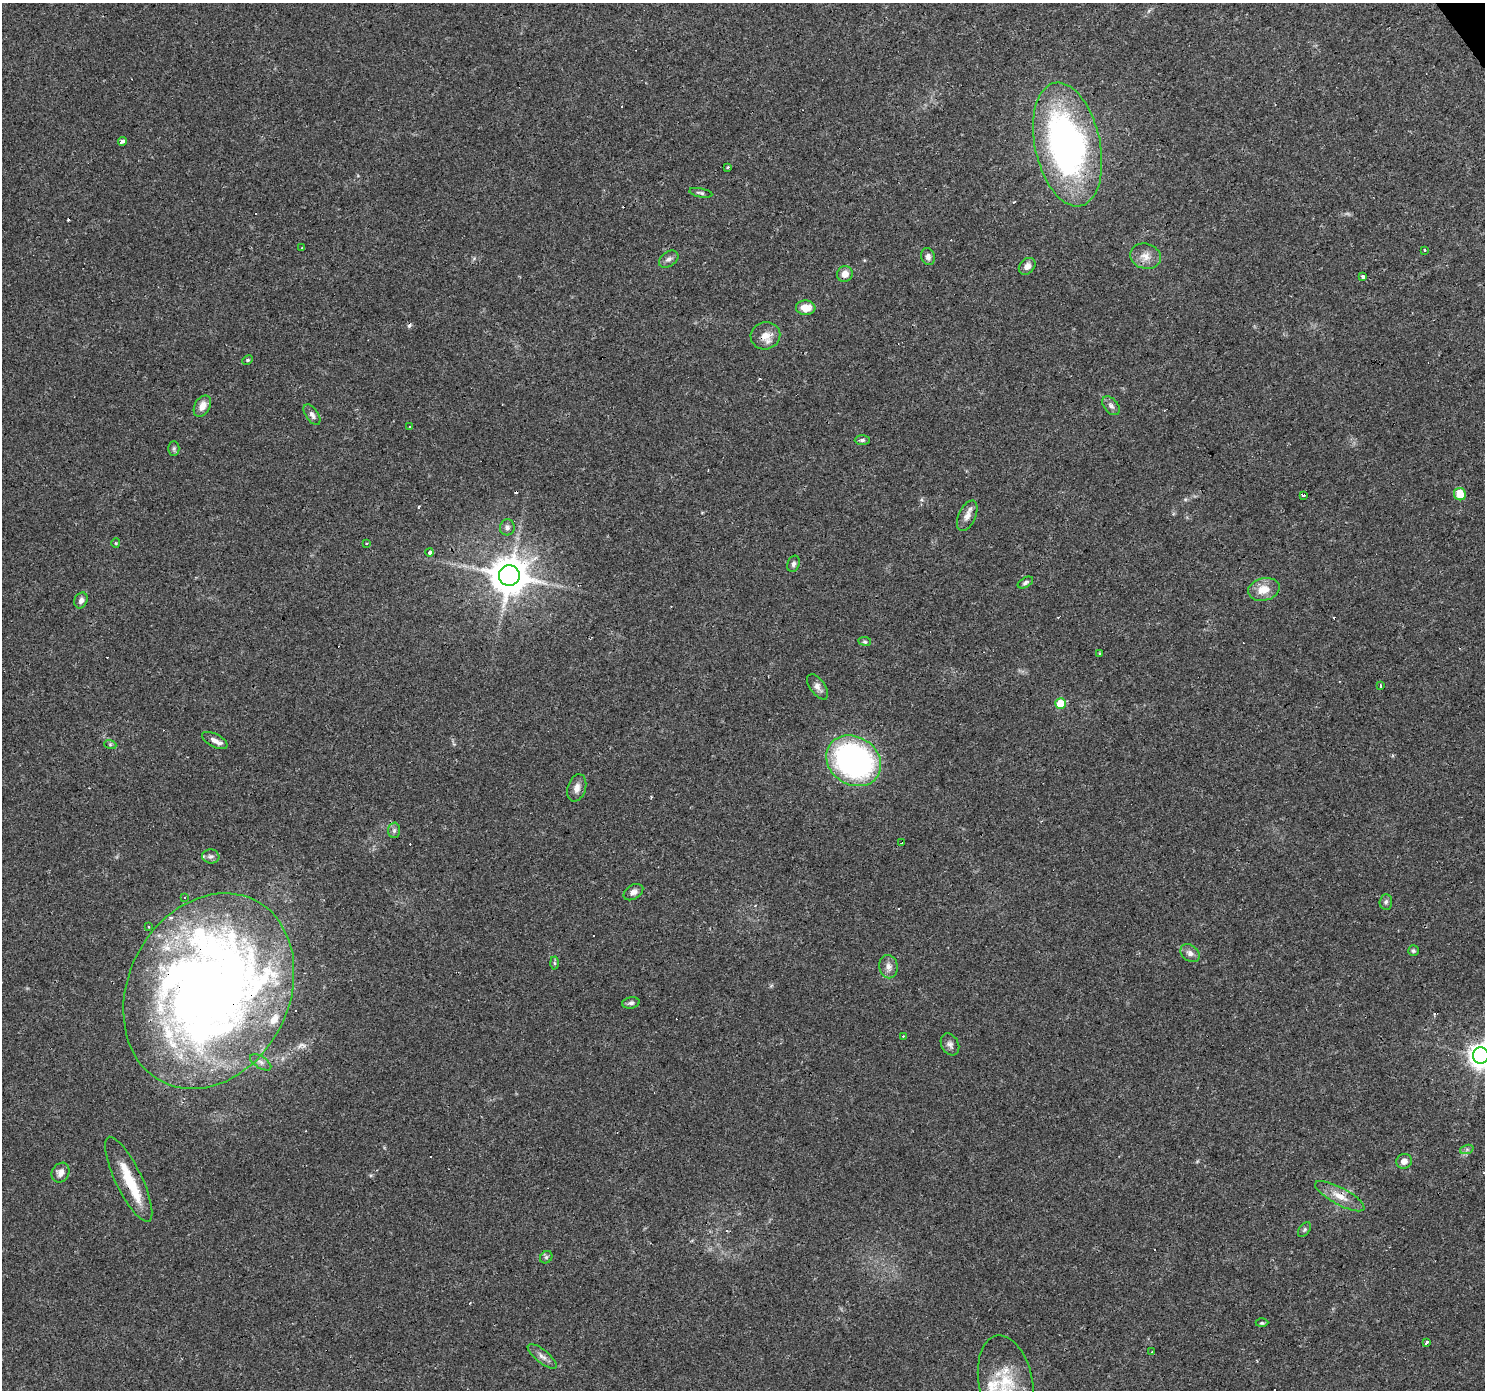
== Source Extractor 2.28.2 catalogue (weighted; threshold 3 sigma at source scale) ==
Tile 10 of 4 x 4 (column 2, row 3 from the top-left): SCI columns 1484-2966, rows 1574-2961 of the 5932 x 5858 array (HDU 1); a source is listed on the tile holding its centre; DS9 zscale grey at full resolution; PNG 1487 x 1392 px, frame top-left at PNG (2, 3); each listed source drawn as its Kron ellipse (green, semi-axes under 4 px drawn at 4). Shown black and unused: <1% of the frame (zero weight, under 3 of 4 exposures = <1% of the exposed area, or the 3 px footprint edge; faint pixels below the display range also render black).
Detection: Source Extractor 2.28.2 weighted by HDU 2 'WHT'; one run over the whole footprint, this tile lists its part. Background 0.0288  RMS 0.0033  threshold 0.0149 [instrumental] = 3 sigma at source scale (4.5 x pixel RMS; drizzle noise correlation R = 1.50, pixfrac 1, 0.0396/0.0396 arcsec/px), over >= 5 px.
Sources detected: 102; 2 inside a brighter object's white glare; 23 cosmic-ray / hot-pixel residue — neither listed nor drawn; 6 inside a brighter listed object's ellipse — not listed separately; the other 71 listed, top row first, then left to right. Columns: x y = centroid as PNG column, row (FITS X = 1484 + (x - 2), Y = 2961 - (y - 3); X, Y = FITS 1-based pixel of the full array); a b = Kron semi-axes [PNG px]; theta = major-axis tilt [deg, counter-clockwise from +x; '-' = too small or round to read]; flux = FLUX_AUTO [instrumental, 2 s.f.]
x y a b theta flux
122 141 4 3 - 10
1067 145 63 32 -78 120
728 167 3 3 - 0.6
701 193 12 4 -11 0.8
302 248 3 2 - 0.48
1424 250 3 3 - 0.63
928 256 8 7 - 1.2
1145 256 15 12 -16 3.5
669 259 11 7 34 1.3
1027 266 9 7 45 2.1
845 274 8 7 - 2.6
1362 277 3 3 - 4.9
806 308 10 7 -5 3.9
765 336 15 13 13 3.7
248 360 5 4 - 0.46
202 406 11 7 61 2.9
1111 406 11 7 -48 1.3
312 415 12 6 -56 1.3
410 427 3 3 - 1.3
862 440 7 5 0 0.78
174 448 7 5 90 0.66
1460 494 6 6 - 6.7
1303 495 4 3 - 3.1
967 516 16 8 66 2.6
507 527 8 7 - 1.2
116 543 4 4 - 0.32
366 543 3 3 - 0.69
430 552 4 3 - 6.6
794 564 8 6 72 1
509 575 10 10 - 980
1025 583 8 4 29 0.77
1264 589 16 11 14 4.9
81 600 8 6 67 1.4
865 641 7 4 -7 0.51
1099 653 3 3 - 0.54
1381 686 3 2 - 0.7
818 687 15 7 -54 1.8
1060 704 5 5 - 8.1
215 740 14 6 -27 2
110 744 6 4 -19 0.46
854 761 29 24 -33 87
577 788 14 9 73 2.2
394 830 8 6 89 0.95
902 843 2 2 - 0.44
211 856 8 7 - 0.93
633 892 10 7 31 1.8
185 897 3 2 - 0.56
1386 902 7 6 - 0.87
148 927 2 2 - 0.35
1413 951 5 5 - 0.59
1190 953 10 8 -38 1.7
554 963 6 4 -88 0.49
888 967 12 9 -79 2.2
209 991 102 80 63 420
631 1003 9 5 10 0.87
903 1036 3 2 - 0.77
950 1044 11 8 -61 1.4
1481 1056 8 8 - 300
261 1062 12 6 -33 1.3
1467 1149 7 4 19 0.67
1404 1161 8 7 - 1.9
61 1173 10 8 59 2.1
129 1179 47 13 -64 10
1340 1196 28 8 -28 4.9
1304 1229 8 5 53 0.63
546 1257 7 5 45 0.69
1262 1323 6 3 0 0.49
1427 1343 4 3 - 0.74
1152 1352 3 2 - 0.41
542 1356 18 6 -39 1.9
1006 1383 48 27 -78 20
Overlapping masked pixels (flux is a lower limit): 5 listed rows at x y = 1067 145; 765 336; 209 991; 129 1179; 1340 1196
Isophote crosses this tile's border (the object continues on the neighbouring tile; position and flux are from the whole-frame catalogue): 2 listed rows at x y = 1481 1056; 1006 1383